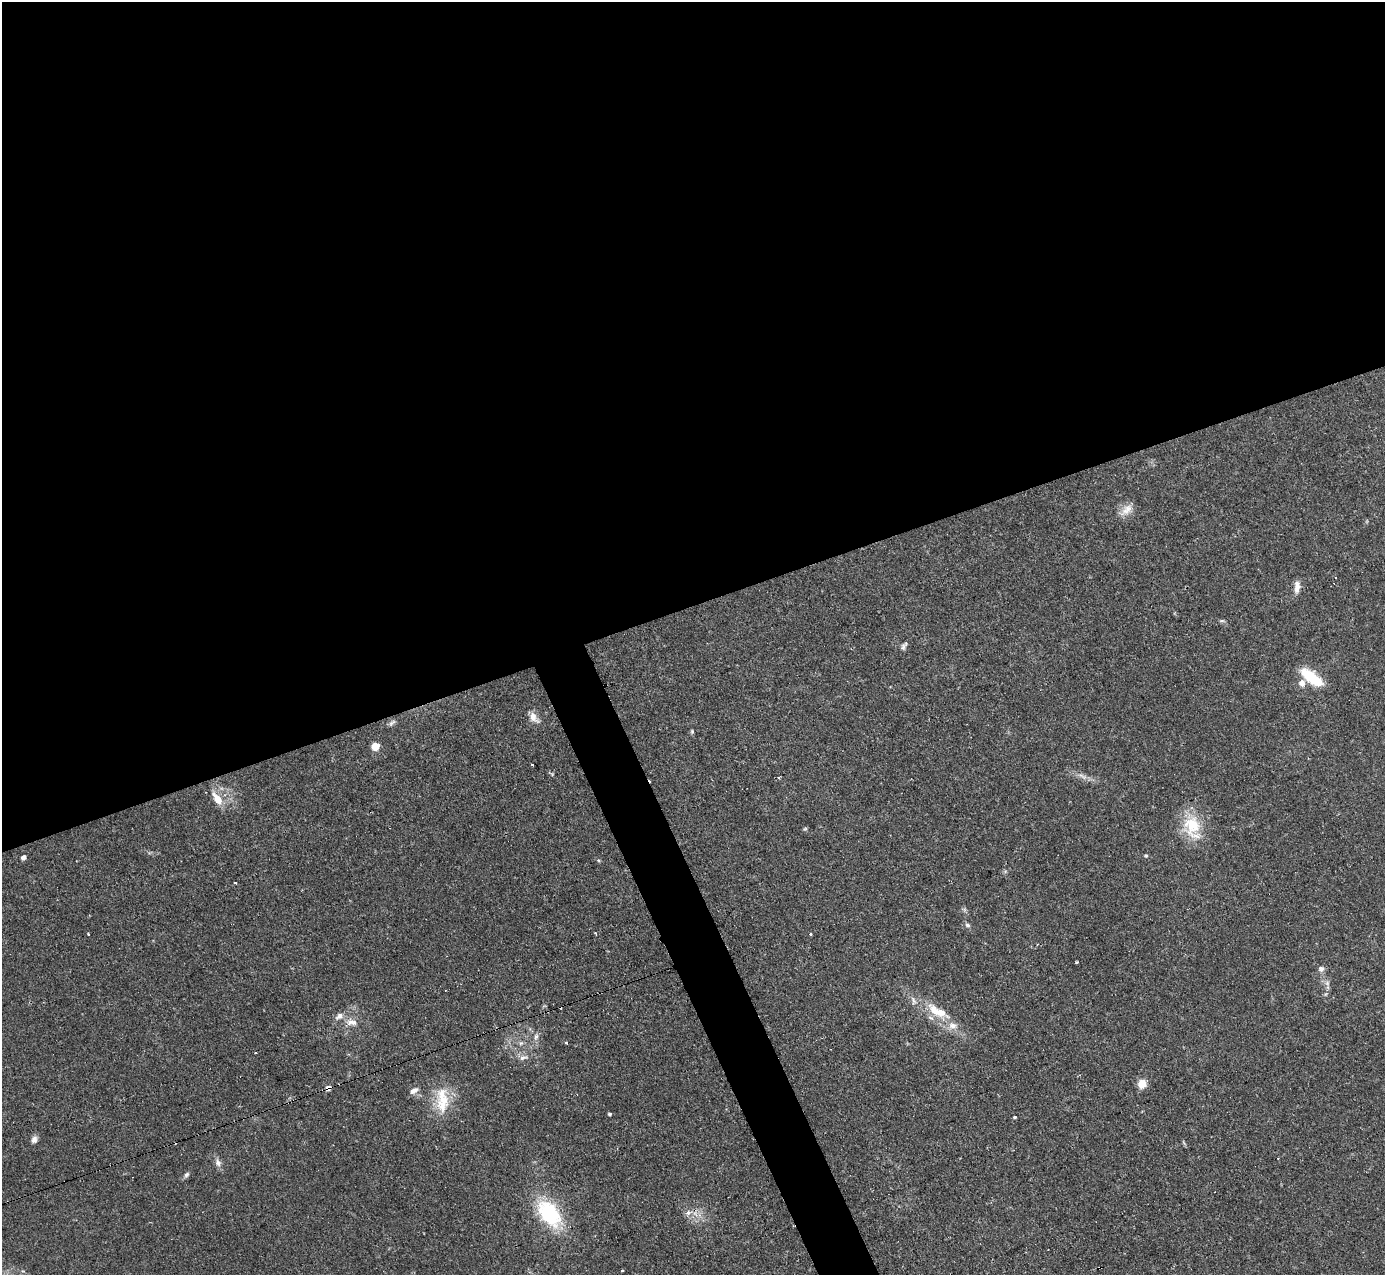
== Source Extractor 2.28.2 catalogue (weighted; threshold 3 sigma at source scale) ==
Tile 2 of 4 x 4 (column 2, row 1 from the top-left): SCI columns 1384-2766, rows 3966-5238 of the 5533 x 5515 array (HDU 1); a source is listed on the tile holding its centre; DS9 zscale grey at full resolution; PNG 1387 x 1277 px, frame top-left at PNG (2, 2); no overlay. Shown black and unused: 50% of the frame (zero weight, under 2 of 3 exposures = <1% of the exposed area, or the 3 px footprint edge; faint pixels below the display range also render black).
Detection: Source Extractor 2.28.2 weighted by HDU 2 'WHT'; one run over the whole footprint, this tile lists its part. Background 0.0666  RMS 0.0051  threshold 0.0229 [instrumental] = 3 sigma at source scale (4.5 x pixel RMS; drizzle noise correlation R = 1.50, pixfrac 1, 0.05/0.05 arcsec/px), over >= 5 px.
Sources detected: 53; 5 cosmic-ray / hot-pixel residue — not listed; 6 inside a brighter listed object's ellipse — not listed separately; the other 42 listed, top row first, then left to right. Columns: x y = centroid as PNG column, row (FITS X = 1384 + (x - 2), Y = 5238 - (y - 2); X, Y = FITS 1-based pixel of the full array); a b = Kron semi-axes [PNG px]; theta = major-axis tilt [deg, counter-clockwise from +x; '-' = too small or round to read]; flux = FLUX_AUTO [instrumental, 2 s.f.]
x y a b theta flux
1126 510 22 10 40 5.2
1297 587 16 7 84 3.7
904 646 11 6 58 1.6
1311 677 26 10 -37 19
533 717 16 9 -52 4.5
392 723 12 5 44 1.4
692 731 6 5 - 0.7
375 746 5 5 - 15
532 765 3 2 - 0.49
1083 776 15 6 -21 3.1
779 777 3 3 - 1.3
217 798 19 9 -56 7.5
1192 827 35 23 -77 20
805 829 6 4 2 0.63
1146 855 5 4 - 0.61
23 857 4 4 - 3.5
598 860 5 3 - 0.55
967 925 7 6 - 1.4
810 933 3 3 - 2.8
88 934 3 2 - 0.76
1076 962 3 2 - 0.8
1321 969 8 7 - 2
1327 983 7 7 - 1.7
913 1000 12 6 -69 2.3
935 1011 27 11 -52 11
352 1022 17 7 -16 4.1
536 1036 7 5 28 1.3
521 1043 6 6 - 1.2
566 1043 4 3 - 0.83
523 1057 14 7 12 2.9
1142 1084 8 7 - 7.4
328 1088 6 4 -71 3.4
414 1091 11 7 33 2.8
443 1099 23 18 -6 13
609 1114 3 3 - 1
1015 1117 4 3 - 0.65
34 1140 10 7 70 2.1
218 1163 11 8 -61 2.4
186 1175 8 5 51 1.3
688 1213 6 5 - 2.5
549 1214 34 20 -52 40
622 1271 4 2 - 0.43
Overlapping masked pixels (flux is a lower limit): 1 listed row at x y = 328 1088